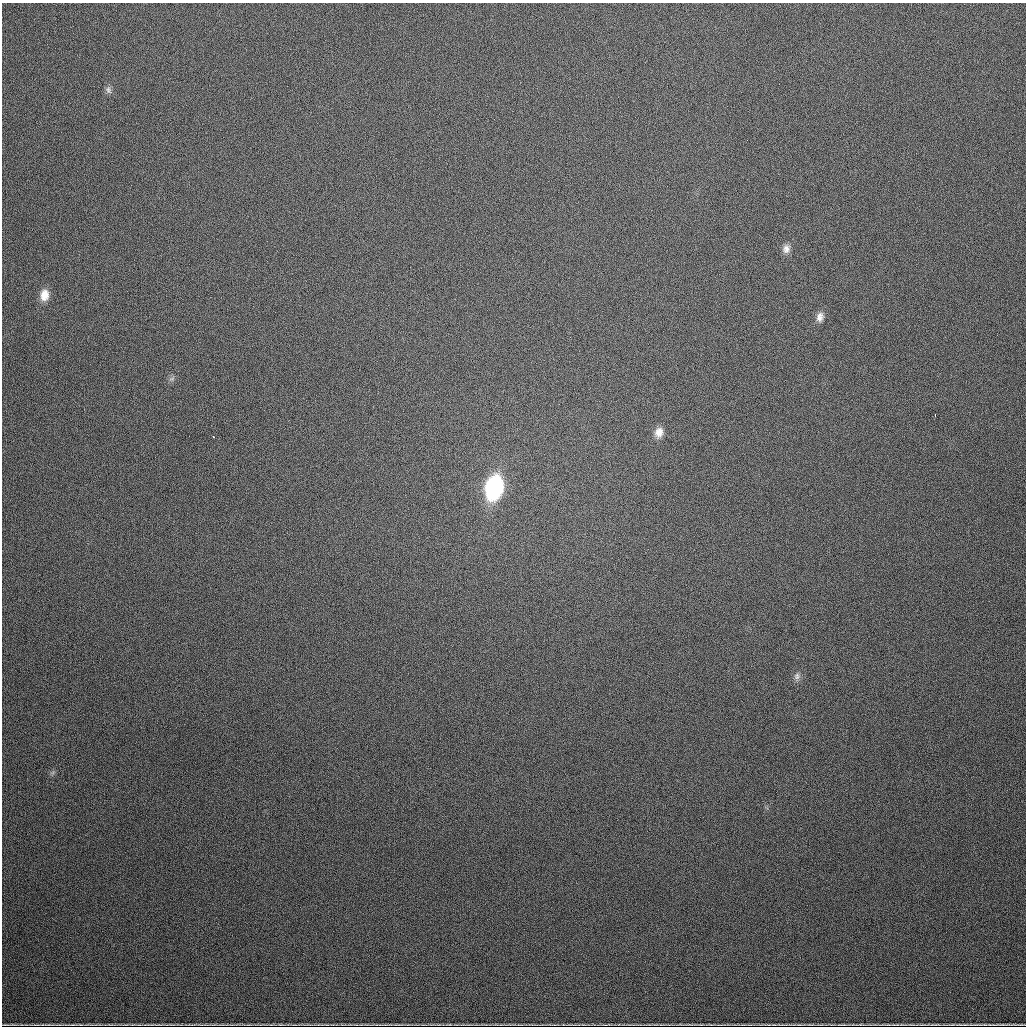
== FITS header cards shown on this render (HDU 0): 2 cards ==
NAXIS1  =                 1024
NAXIS2  =                 1024

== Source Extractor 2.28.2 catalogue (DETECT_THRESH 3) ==
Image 1024 x 1024 px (HDU 0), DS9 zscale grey, 1 PNG px = 1 image px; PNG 1028 x 1028 px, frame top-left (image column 1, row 1024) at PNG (2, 3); no overlay
Background 711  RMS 21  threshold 63.1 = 3 sigma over >= 5 px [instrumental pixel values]
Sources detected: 11; all 11 listed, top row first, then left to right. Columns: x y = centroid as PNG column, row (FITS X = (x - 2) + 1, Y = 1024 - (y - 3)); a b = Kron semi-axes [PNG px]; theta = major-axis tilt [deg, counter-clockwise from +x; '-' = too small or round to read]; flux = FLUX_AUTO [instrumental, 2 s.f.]
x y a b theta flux
108 90 10 7 -68 5000
786 249 11 9 73 8300
44 295 13 10 83 17000
820 317 13 9 75 9300
172 379 9 4 9 3200
935 415 3 2 - 2100
659 432 13 9 74 12000
213 436 3 2 - 1700
494 487 16 11 77 280000
797 676 10 8 89 6200
978 1024 22 3 0 2200